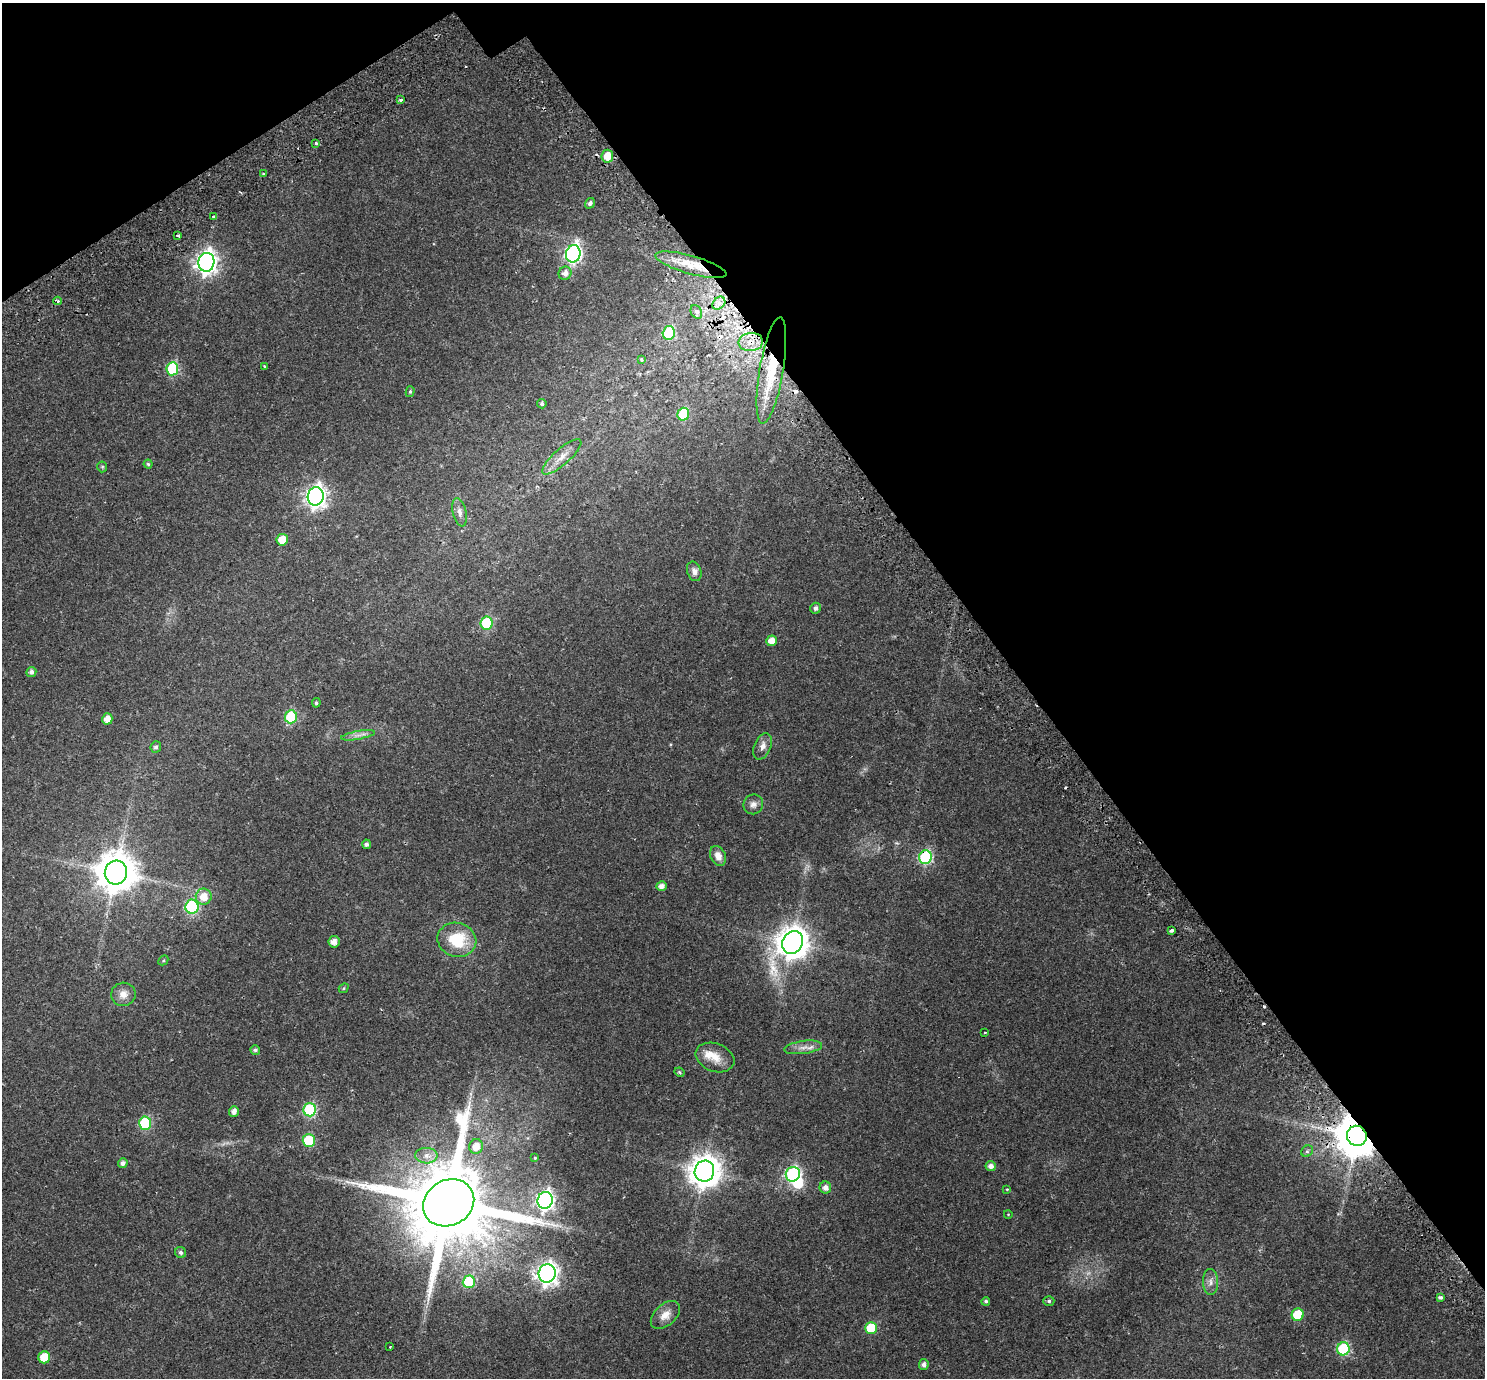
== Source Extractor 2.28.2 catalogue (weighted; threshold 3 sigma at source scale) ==
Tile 3 of 4 x 4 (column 3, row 1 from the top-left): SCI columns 3036-4518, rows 4351-5726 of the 6075 x 6008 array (HDU 1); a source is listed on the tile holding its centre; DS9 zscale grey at full resolution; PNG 1487 x 1380 px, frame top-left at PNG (2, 3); each listed source drawn as its Kron ellipse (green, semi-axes under 4 px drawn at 4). Shown black and unused: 34% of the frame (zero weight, under 2 of 3 exposures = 5% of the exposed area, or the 3 px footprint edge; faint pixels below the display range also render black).
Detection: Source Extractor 2.28.2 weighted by HDU 2 'WHT'; one run over the whole footprint, this tile lists its part. Background 0.0554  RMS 0.0045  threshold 0.0201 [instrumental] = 3 sigma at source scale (4.5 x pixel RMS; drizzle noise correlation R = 1.50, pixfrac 1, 0.0396/0.0396 arcsec/px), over >= 5 px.
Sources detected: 102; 1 inside a brighter object's white glare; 8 cosmic-ray / hot-pixel residue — neither listed nor drawn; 1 inside a brighter listed object's ellipse — not listed separately; the other 92 listed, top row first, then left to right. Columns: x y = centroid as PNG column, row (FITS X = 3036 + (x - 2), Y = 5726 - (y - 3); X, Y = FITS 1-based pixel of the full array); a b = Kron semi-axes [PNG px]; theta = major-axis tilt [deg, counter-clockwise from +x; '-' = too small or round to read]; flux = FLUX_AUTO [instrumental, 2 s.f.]
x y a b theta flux
400 100 3 3 - 0.87
316 143 3 3 - 1.3
607 156 6 6 - 6.4
263 173 3 2 - 0.35
590 203 5 4 - 1.2
214 217 3 3 - 2.1
178 235 4 3 - 1.2
573 254 8 7 - 120
206 262 9 8 - 240
691 265 37 9 -16 9.5
565 273 7 6 - 2.5
58 301 4 3 - 0.83
719 303 7 5 46 1.8
696 312 7 5 -62 1.2
669 333 7 6 - 30
751 342 12 9 6 4.2
641 360 3 3 - 1.1
265 367 3 3 - 1.6
172 369 6 6 - 33
771 370 54 12 80 20
410 392 5 4 - 0.63
542 404 5 4 - 0.88
683 414 6 6 - 21
562 457 25 8 41 4.8
148 464 4 4 - 0.6
102 467 5 5 - 0.47
316 496 9 8 - 220
460 512 14 7 -78 2.1
282 540 6 5 - 8.8
694 571 10 7 -71 1.9
815 608 5 5 - 1.4
487 623 6 6 - 33
771 641 5 5 - 3.8
31 672 5 5 - 1.4
316 703 5 4 - 0.72
291 717 6 6 - 30
107 719 5 5 - 4.1
358 735 17 3 10 1.8
763 746 14 8 68 2.8
156 747 6 5 - 1.1
753 804 10 9 - 2
366 844 5 4 - 1.1
718 856 10 7 -66 3.3
925 857 7 6 - 49
116 872 12 11 - 1100
661 886 5 5 - 2.5
204 897 8 8 - 5.8
192 907 7 6 - 52
1172 930 4 3 - 1.3
457 940 19 17 -17 16
334 942 6 5 - 2.6
793 942 12 10 58 670
163 960 5 3 - 0.45
344 988 5 4 - 0.48
123 994 12 11 - 3.4
985 1033 3 2 - 0.4
803 1047 19 6 7 2.9
255 1050 5 5 - 1
715 1057 20 14 -20 5.8
679 1072 5 3 - 0.6
310 1110 6 6 - 44
234 1111 5 5 - 2.2
145 1123 6 6 - 33
1357 1136 10 9 - 1500
309 1141 6 6 - 21
476 1146 7 7 - 4.7
1307 1151 6 5 - 0.72
426 1156 11 8 -4 2.6
535 1158 3 3 - 0.37
123 1163 5 4 - 1.5
991 1166 5 5 - 2.2
704 1171 10 9 - 640
793 1174 7 7 - 69
825 1187 6 6 - 2.1
1007 1189 4 3 - 0.32
545 1200 8 7 - 150
449 1203 26 22 29 7400
1008 1214 4 3 - 0.24
181 1252 6 5 - 1.1
547 1273 9 8 - 240
469 1282 6 6 - 20
1210 1282 13 7 -87 2.4
1440 1297 4 3 - 1.4
986 1301 4 4 - 0.66
1049 1301 5 5 - 0.76
665 1315 17 10 43 4.2
1298 1315 6 6 - 18
871 1328 6 6 - 16
390 1347 3 2 - 0.56
1343 1349 6 6 - 38
44 1357 6 6 - 9.7
924 1365 5 5 - 1.5
Overlapping masked pixels (flux is a lower limit): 5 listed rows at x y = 691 265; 751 342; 771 370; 925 857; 1357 1136